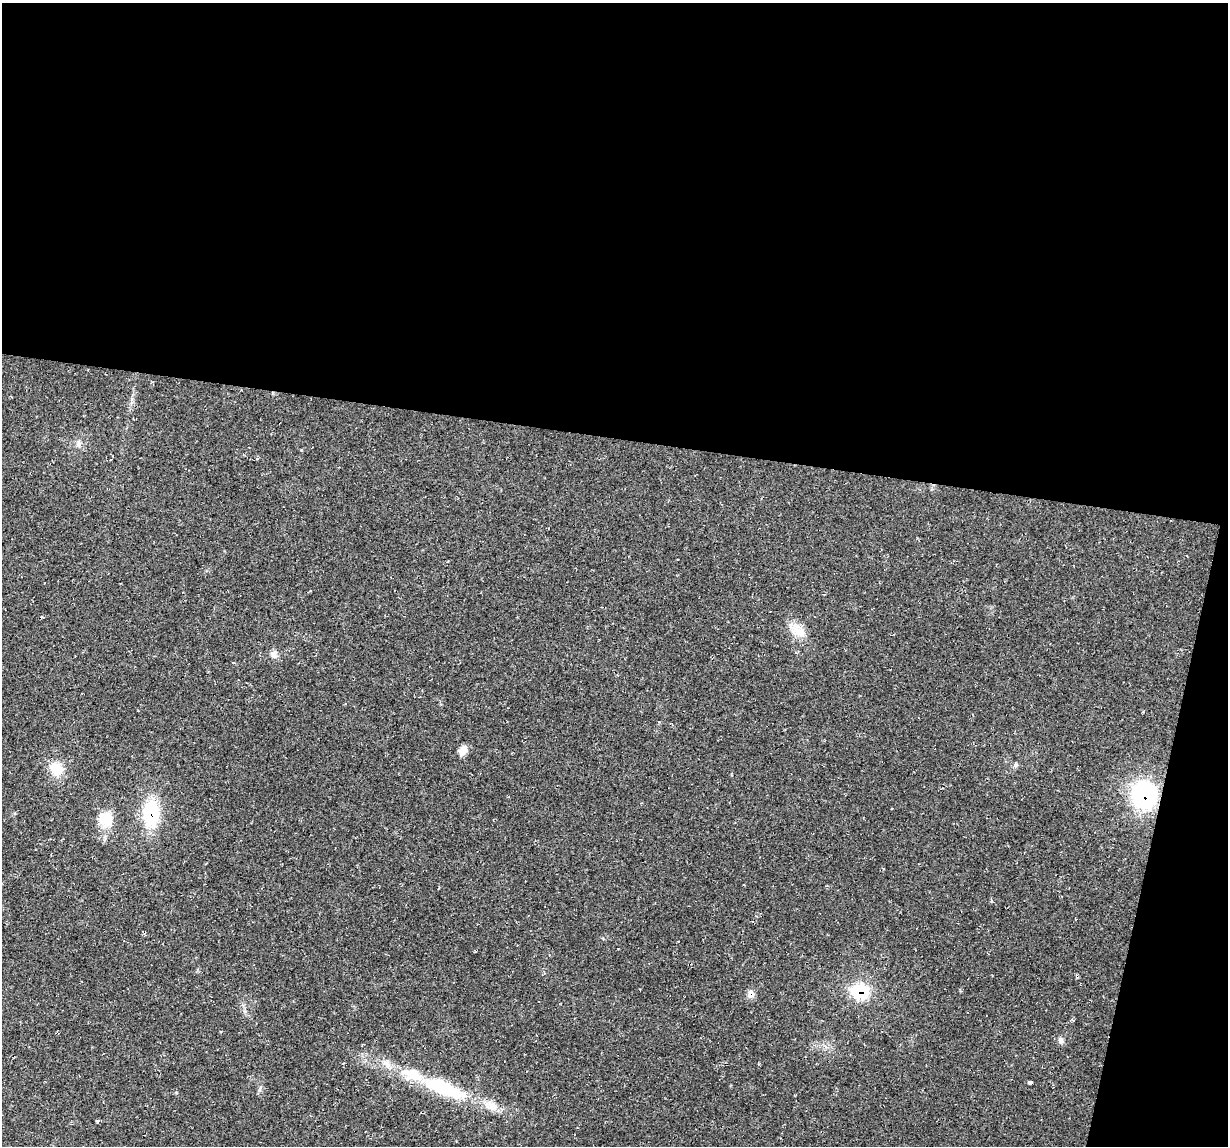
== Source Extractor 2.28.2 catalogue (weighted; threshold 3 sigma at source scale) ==
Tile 4 of 4 x 4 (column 4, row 1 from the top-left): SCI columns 3678-4903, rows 3547-4690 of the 4905 x 4926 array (HDU 1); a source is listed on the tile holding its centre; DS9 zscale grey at full resolution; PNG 1230 x 1148 px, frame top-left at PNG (2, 3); no overlay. Shown black and unused: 41% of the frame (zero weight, under 2 of 3 exposures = <1% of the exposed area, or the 3 px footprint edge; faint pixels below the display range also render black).
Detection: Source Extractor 2.28.2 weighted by HDU 2 'WHT'; one run over the whole footprint, this tile lists its part. Background 0.0197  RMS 0.006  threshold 0.0268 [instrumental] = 3 sigma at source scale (4.5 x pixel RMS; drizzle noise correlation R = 1.50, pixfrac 1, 0.05/0.05 arcsec/px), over >= 5 px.
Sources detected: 17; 1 inside a brighter object's white glare — not listed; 3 inside a brighter listed object's ellipse — not listed separately; the other 13 listed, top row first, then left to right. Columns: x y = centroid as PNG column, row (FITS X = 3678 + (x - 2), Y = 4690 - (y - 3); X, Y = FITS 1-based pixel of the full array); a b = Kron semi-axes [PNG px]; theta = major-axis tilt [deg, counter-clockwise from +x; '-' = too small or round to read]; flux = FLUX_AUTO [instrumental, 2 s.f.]
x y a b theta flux
79 444 9 7 75 2.1
798 631 26 12 -43 8.8
273 654 9 8 - 2.5
463 750 11 8 63 4.8
1016 765 5 5 - 0.99
56 769 15 13 -59 11
1144 795 23 21 -74 67
151 813 22 14 88 39
106 819 18 17 - 12
860 991 19 15 -9 26
750 995 10 8 -38 2.6
1061 1040 8 6 -88 2
437 1085 96 21 -22 51
Overlapping masked pixels (flux is a lower limit): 3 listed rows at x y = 1144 795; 151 813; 860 991
Unlisted compact peaks at least as high as the median listed source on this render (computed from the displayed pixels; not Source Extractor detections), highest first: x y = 1030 1082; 259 1090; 301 450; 176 1093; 992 901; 132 399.